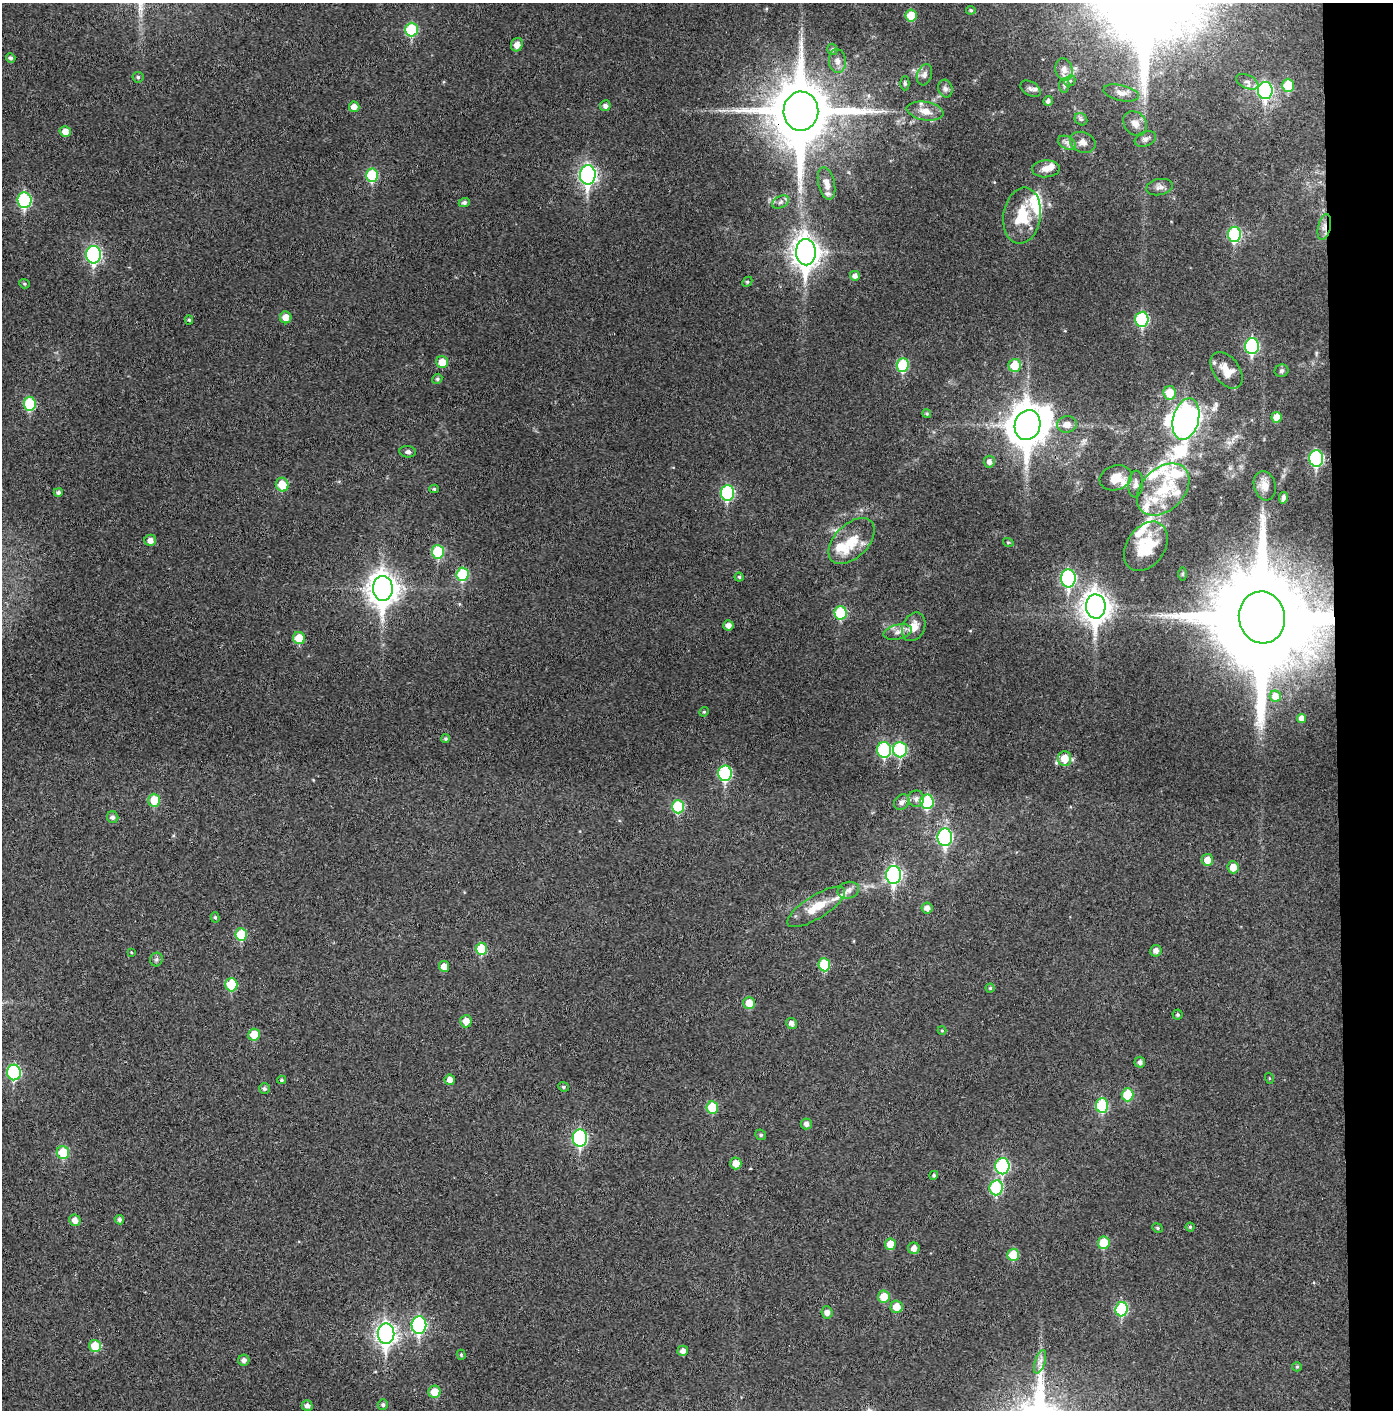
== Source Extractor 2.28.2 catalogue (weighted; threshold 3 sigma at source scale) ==
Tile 6 of 3 x 3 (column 3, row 2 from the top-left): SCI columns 2857-4247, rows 1413-2820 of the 4319 x 4236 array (HDU 1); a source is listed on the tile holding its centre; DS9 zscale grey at full resolution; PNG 1395 x 1412 px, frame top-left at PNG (2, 3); each listed source drawn as its Kron ellipse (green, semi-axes under 4 px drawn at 4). Shown black and unused: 4% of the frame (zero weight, under 3 of 4 exposures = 6% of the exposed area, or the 3 px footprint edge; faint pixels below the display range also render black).
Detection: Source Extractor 2.28.2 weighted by HDU 2 'WHT'; one run over the whole footprint, this tile lists its part. Background 0.0357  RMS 0.0051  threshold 0.023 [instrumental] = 3 sigma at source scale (4.5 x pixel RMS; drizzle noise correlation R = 1.50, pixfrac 1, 0.05/0.05 arcsec/px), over >= 5 px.
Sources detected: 186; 16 inside a brighter listed object's ellipse — not listed separately; the other 170 listed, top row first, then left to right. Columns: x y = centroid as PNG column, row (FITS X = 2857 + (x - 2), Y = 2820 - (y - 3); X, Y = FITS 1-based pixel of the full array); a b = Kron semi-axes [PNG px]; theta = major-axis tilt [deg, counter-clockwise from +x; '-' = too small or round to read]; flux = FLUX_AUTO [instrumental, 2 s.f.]
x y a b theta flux
971 10 5 4 - 0.81
911 15 6 5 - 9.9
411 30 7 6 - 31
517 45 7 6 - 3.5
832 49 5 5 - 1
11 58 5 4 - 1.4
837 61 12 8 -84 3.2
1064 69 11 8 -73 3.3
924 75 11 7 72 2.2
138 77 5 5 - 1
1070 81 6 5 - 0.89
1247 82 12 6 -25 2.2
905 83 7 4 89 0.82
1064 85 7 5 84 1.2
1288 85 6 6 - 16
945 89 9 7 -76 1.8
1030 89 11 7 -30 2
1265 90 8 7 - 83
1121 93 18 8 -12 3.7
1048 101 5 4 - 1.7
605 106 5 5 - 1.9
354 107 5 5 - 4.1
801 111 19 17 89 4600
925 111 19 9 -10 5.8
1081 119 7 5 -42 1.2
1135 124 13 10 -50 4.2
65 132 5 5 - 4.4
1145 139 11 7 23 2.1
1083 142 13 10 -22 3.5
1067 143 9 6 -29 2.1
1046 169 14 8 3 4
372 175 6 6 - 24
588 175 10 8 89 160
827 183 16 8 -76 4.5
1159 187 13 8 11 2.5
24 200 8 7 - 53
781 202 9 5 27 1.6
464 203 5 4 - 1.4
1022 216 28 18 81 18
1324 227 13 6 77 2.9
1234 234 7 6 - 42
806 252 13 10 -88 510
93 255 9 7 -90 84
855 276 5 5 - 2.2
747 282 6 4 45 0.75
24 284 5 4 - 0.82
286 317 6 5 - 5.2
1142 319 7 6 - 42
189 320 4 4 - 0.74
1252 346 8 7 - 59
442 362 6 6 - 7.4
903 365 7 6 - 26
1015 365 6 6 - 11
1227 370 21 13 -53 7.7
1282 371 7 6 - 1.1
437 379 5 4 - 0.97
1170 393 7 6 - 8.6
30 404 7 6 - 25
927 414 4 4 - 0.69
1277 417 5 5 - 6.1
1186 419 21 13 76 340
1067 424 10 8 9 4
1027 425 15 13 70 1400
408 452 8 5 -6 1.5
1316 458 8 7 - 62
989 462 6 5 - 2.1
1116 478 16 12 17 6.8
1136 484 13 7 86 2.6
282 485 7 6 - 11
1265 486 15 10 -75 5.1
434 489 4 4 - 0.83
1163 489 30 21 44 25
58 492 4 4 - 1.2
727 493 8 6 85 49
1283 498 6 3 81 1.4
150 540 6 5 - 3
852 541 28 16 45 13
1008 542 5 3 - 0.45
1146 546 27 19 56 22
438 552 6 6 - 24
463 574 7 6 - 24
1182 574 6 4 90 0.69
739 577 4 4 - 0.77
1068 578 9 7 87 75
383 588 12 10 -88 660
1096 606 12 9 -88 570
841 613 6 6 - 26
1262 617 26 23 -80 15000
728 625 5 5 - 2.5
914 627 15 11 65 6.4
898 632 14 7 12 3.1
299 638 6 6 - 10
1275 696 6 5 - 3.6
704 712 5 4 - 0.61
1301 718 4 4 - 2.1
445 739 4 4 - 0.86
884 750 8 7 - 45
900 750 7 7 - 41
1065 758 7 6 - 7.8
725 773 8 7 - 51
916 799 8 8 - 2.1
154 800 6 6 - 12
902 802 8 6 46 2
927 802 7 6 - 35
678 807 6 6 - 25
113 817 6 5 - 1.7
945 837 9 7 90 82
1207 860 6 5 - 5.1
1233 867 6 5 - 5.8
894 875 9 7 86 110
848 890 11 8 17 2.8
816 907 33 11 32 11
927 908 5 5 - 2.6
215 917 5 4 - 0.76
241 934 6 6 - 17
481 949 6 5 - 16
1156 951 6 5 - 2.8
131 952 4 2 - 0.35
156 959 7 6 - 1.1
824 965 6 5 - 19
444 966 5 5 - 5
231 985 7 6 - 17
990 988 4 4 - 0.68
749 1003 6 6 - 7.4
1178 1015 5 5 - 0.95
466 1021 6 5 - 4.7
791 1023 5 5 - 2.5
942 1030 4 4 - 0.53
254 1034 6 6 - 10
1140 1062 5 5 - 1.6
14 1072 8 7 - 50
1269 1078 5 3 - 0.49
282 1080 4 4 - 0.86
450 1080 5 5 - 2.9
563 1087 5 4 - 0.82
264 1089 5 5 - 1.2
1128 1095 6 6 - 17
1102 1105 7 6 - 31
712 1107 6 6 - 14
806 1124 5 5 - 2
761 1135 5 5 - 0.93
580 1138 8 7 - 70
63 1153 6 6 - 17
736 1163 6 5 - 4.5
1002 1166 8 7 - 54
934 1175 4 4 - 0.83
996 1188 7 6 - 37
75 1220 6 5 - 3.3
119 1220 5 4 - 1.1
1190 1227 4 4 - 0.7
1157 1228 5 4 - 0.7
1104 1243 6 6 - 11
890 1244 6 5 - 6.5
914 1248 6 5 - 3.3
1013 1255 6 6 - 13
884 1297 6 6 - 9.2
897 1307 6 6 - 6.3
1122 1309 7 6 - 38
827 1312 6 5 - 2.5
419 1325 8 7 - 70
386 1334 10 8 -89 250
95 1346 6 6 - 11
683 1351 5 5 - 2.5
461 1355 5 4 - 0.6
244 1360 5 5 - 1.9
1040 1362 12 5 72 2.6
1297 1367 5 4 - 0.65
434 1392 6 6 - 7.7
383 1404 5 5 - 1.1
307 1406 5 5 - 2
Overlapping masked pixels (flux is a lower limit): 3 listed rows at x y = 801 111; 1324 227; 1262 617